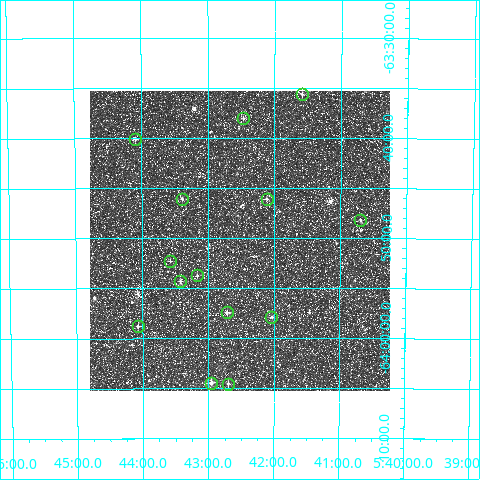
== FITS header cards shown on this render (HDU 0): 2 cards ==
NAXIS1  =                  300
NAXIS2  =                  300

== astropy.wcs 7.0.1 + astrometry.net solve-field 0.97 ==
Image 300 x 300 px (HDU 0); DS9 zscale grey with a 90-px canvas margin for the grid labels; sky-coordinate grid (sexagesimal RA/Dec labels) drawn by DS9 from the SOLVED WCS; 14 Tycho-2 reference stars matched to detected sources circled (green)
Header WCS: RA---TAN/DEC--TAN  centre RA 05:42:31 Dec -63:50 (85.63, -63.84 deg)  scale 6 arcsec/px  FOV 30.0' x 30.0'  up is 0 deg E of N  parity normal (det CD < 0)
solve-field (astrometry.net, Tycho-2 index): VERIFIED the header's WCS against the Tycho-2 star catalogue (verified at 2 index scales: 12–14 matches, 0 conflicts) and refined it, rather than solving blind
Solved WCS: RA---TAN-SIP/DEC--TAN-SIP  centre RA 05:42:31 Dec -63:50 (85.63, -63.84 deg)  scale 6 arcsec/px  FOV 30.0' x 30.0'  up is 0 deg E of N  parity normal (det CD < 0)
The solver's refit moves the header's centre by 0.72 arcsec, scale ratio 1.001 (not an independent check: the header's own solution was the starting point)
Tycho-2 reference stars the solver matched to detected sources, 14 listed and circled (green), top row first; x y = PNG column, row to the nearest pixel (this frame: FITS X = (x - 90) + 1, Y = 300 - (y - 91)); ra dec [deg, ICRS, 3 dp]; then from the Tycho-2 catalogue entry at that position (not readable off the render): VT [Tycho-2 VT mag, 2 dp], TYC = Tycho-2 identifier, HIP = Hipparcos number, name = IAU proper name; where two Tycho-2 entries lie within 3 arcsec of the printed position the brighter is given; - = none
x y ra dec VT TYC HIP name
302 94 85.397 -63.593 11.65 8883-818-1 - -
243 118 85.617 -63.634 11.70 8883-842-1 - -
135 139 86.023 -63.668 11.72 8896-447-1 - -
182 199 85.849 -63.768 11.08 8900-1137-1 - -
267 199 85.529 -63.768 11.02 8887-1055-1 - -
360 220 85.174 -63.803 11.55 8887-1059-1 - -
170 261 85.893 -63.872 11.66 8900-416-1 - -
197 275 85.792 -63.896 12.35 8900-254-1 - -
180 281 85.855 -63.905 11.64 8900-446-1 - -
227 312 85.679 -63.957 11.40 8887-1293-1 - -
271 317 85.509 -63.965 11.35 8887-1245-1 - -
138 326 86.016 -63.980 11.35 8900-841-1 - -
211 383 85.739 -64.074 9.66 8900-932-1 - -
228 384 85.675 -64.076 10.87 8887-1319-1 - -